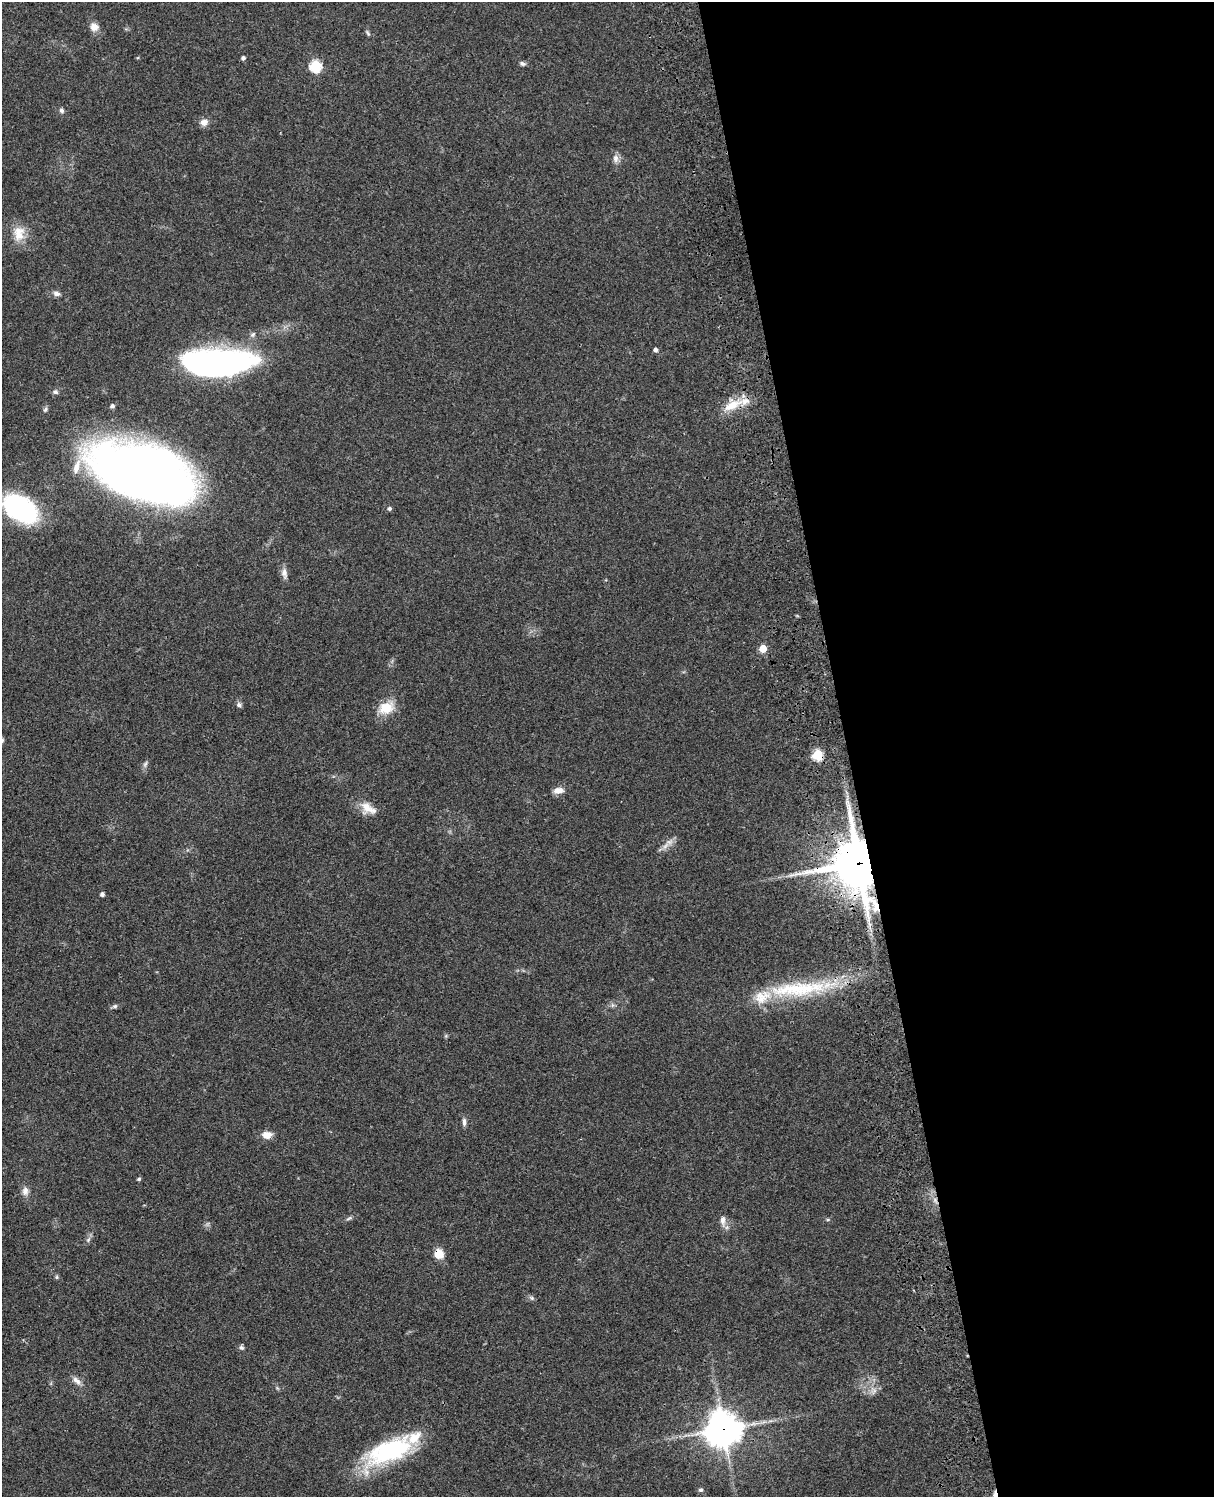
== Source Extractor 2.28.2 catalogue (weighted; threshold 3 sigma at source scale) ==
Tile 8 of 4 x 3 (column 4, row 2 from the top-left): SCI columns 3756-4967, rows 1773-3267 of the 5086 x 4927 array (HDU 1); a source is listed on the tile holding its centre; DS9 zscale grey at full resolution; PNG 1216 x 1499 px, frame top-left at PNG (2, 2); no overlay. Shown black and unused: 30% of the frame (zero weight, under 3 of 4 exposures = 6% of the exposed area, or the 3 px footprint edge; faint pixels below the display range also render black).
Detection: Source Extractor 2.28.2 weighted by HDU 2 'WHT'; one run over the whole footprint, this tile lists its part. Background 0.0764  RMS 0.0058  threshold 0.026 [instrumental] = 3 sigma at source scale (4.5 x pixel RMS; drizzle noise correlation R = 1.50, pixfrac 1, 0.05/0.05 arcsec/px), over >= 5 px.
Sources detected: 54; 1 inside a brighter object's white glare — not listed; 2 inside a brighter listed object's ellipse — not listed separately; the other 51 listed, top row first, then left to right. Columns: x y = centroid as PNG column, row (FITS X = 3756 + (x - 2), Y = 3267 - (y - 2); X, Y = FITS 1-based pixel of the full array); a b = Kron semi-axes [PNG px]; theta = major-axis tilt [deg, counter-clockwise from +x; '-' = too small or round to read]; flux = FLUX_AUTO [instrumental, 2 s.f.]
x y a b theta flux
94 27 10 9 - 4.6
368 33 9 4 -56 1.1
243 58 4 4 - 1.6
522 63 8 5 -25 1.5
315 66 6 6 - 56
62 110 6 5 - 1.5
204 122 11 9 17 3.4
616 158 11 8 89 3
19 233 21 15 89 10
56 293 7 6 - 2.6
253 334 8 6 45 1.5
656 350 5 4 - 2
217 364 61 25 3 170
55 392 7 6 - 1.5
732 405 29 11 25 13
112 406 5 5 - 1.4
45 409 7 5 50 1.1
142 472 86 41 -18 650
389 508 5 5 - 1.3
20 509 36 23 -33 77
284 573 16 7 -81 3.2
763 648 5 5 - 12
239 705 7 6 - 1.6
386 708 22 15 24 11
2 741 8 5 59 1.2
818 755 6 5 - 41
145 764 9 5 68 1.5
558 790 13 8 7 4
366 807 18 15 -65 7.3
665 846 16 5 52 3.4
858 863 17 14 -80 3000
102 894 4 4 - 1.8
869 924 7 4 -71 1.5
801 989 103 19 6 55
115 1006 7 5 15 1.3
464 1122 10 6 -88 2.1
267 1135 11 8 5 5.2
139 1179 4 4 - 1.1
25 1191 12 8 86 3.4
349 1218 10 4 26 1.3
723 1220 14 7 -85 3.4
88 1240 8 5 59 1.5
439 1254 11 10 - 7.2
56 1277 6 5 - 0.84
532 1298 8 5 -37 1.3
241 1348 7 6 - 1.3
77 1381 15 7 -44 3.3
873 1390 12 8 -70 3.6
723 1429 12 12 - 1100
390 1451 60 24 26 64
701 1490 5 5 - 1.3
Overlapping masked pixels (flux is a lower limit): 5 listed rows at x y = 732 405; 818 755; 858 863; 439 1254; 723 1429
Isophote crosses this tile's border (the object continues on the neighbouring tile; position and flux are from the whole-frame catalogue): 1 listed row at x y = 2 741